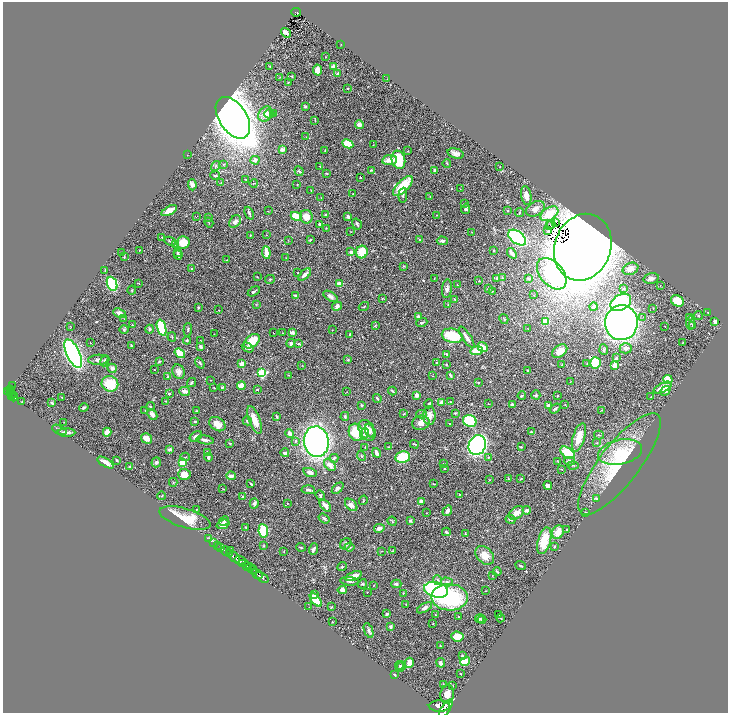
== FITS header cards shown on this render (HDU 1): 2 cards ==
NAXIS1  =                 1451
NAXIS2  =                 1422

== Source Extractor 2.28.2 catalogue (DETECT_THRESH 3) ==
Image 1451 x 1422 px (HDU 1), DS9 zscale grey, zoomed out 1/2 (1 PNG px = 2 x 2 image px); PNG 730 x 715 px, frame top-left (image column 2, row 1422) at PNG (3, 2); each listed source drawn as its Kron ellipse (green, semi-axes under 4 px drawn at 4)
Background 0.677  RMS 0.028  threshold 0.085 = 3 sigma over >= 5 px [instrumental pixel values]
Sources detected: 483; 34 cannot appear on this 1/2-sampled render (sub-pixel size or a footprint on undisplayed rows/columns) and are neither listed nor drawn; the other 449 listed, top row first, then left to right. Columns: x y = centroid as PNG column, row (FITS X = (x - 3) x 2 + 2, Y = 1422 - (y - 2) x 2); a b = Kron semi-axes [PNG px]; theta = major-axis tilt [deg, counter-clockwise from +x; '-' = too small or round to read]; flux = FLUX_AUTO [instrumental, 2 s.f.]
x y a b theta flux
296 12 5 3 - 110
286 33 5 3 - 30
341 44 2 1 - 1.4
326 57 2 2 - 2.1
270 66 3 2 - 2.7
333 66 3 2 - 49
318 70 5 4 - 41
337 74 3 3 - 11
292 76 3 2 - 4.3
280 77 3 3 - 3
387 79 2 2 - 2.1
288 82 3 2 - 3.2
347 88 2 2 - 3.9
305 107 4 4 - 6.8
274 113 3 2 - 3.1
265 114 8 6 51 55
269 114 5 4 - 10
233 118 23 14 -56 9800
315 120 3 2 - 3.5
359 125 4 4 - 30
306 137 2 1 - 1.6
348 144 6 4 -26 83
373 145 2 1 - 1.7
282 149 2 2 - 65
325 150 4 3 - 4.3
408 151 2 2 - 2.4
456 153 8 5 -15 28
187 155 2 1 - 1.5
255 160 4 4 - 21
389 160 7 5 7 43
398 160 9 6 -79 210
447 163 4 2 - 4.4
223 164 3 2 - 4.3
215 166 5 2 - 5.3
320 166 2 1 - 1.4
500 166 2 2 - 1.8
371 170 4 2 - 4.2
435 170 3 3 - 11
299 171 5 3 - 7.9
327 173 2 2 - 4.1
215 175 5 2 - 5.9
360 178 3 2 - 2
246 179 3 2 - 3
221 183 3 2 - 2.5
254 183 4 2 - 4
297 184 2 2 - 2.8
192 185 5 4 - 15
403 186 13 5 45 220
460 189 2 1 - 1.4
311 190 3 2 - 1.8
353 194 2 2 - 3.3
403 195 7 3 86 11
430 196 2 2 - 2.3
526 196 9 5 -80 35
321 198 3 2 - 1.8
464 204 3 2 - 3.4
466 209 5 4 - 17
535 209 10 7 31 28
169 211 8 4 28 51
268 211 2 1 - 1.4
508 211 3 3 - 5.1
519 212 4 2 - 3.8
249 213 7 2 -66 11
549 214 10 6 33 100
325 215 4 3 - 5
437 215 2 2 - 2.4
296 216 6 4 -25 130
196 217 2 1 - 1.5
209 217 3 2 - 2.4
306 217 7 6 - 50
348 217 3 3 - 18
235 221 7 5 52 20
209 222 5 2 - 2.6
556 222 2 1 - 1.8
320 224 4 3 - 8.8
357 224 6 3 -58 11
551 224 4 2 - 6.3
549 226 2 1 - 2
326 228 3 2 - 2.7
547 231 2 1 - 1.7
350 232 3 2 - 2
472 232 3 2 - 2.5
250 235 3 2 - 2.7
266 235 2 1 - 3.3
162 237 3 2 - 3.7
517 238 10 6 -37 890
288 240 2 2 - 3
310 240 4 3 - 5.1
420 240 4 3 - 9.6
170 241 6 3 -22 6.9
442 241 5 3 - 11
183 243 7 6 - 110
176 245 4 3 - 4.1
583 247 34 28 70 14000
140 250 2 2 - 2.7
493 250 3 2 - 4.1
122 252 2 2 - 2
177 252 3 2 - 6.7
351 252 3 3 - 17
362 252 6 6 - 110
266 253 7 2 -83 72
512 253 6 2 -50 31
178 255 5 3 - 14
124 257 3 2 - 3.2
286 258 2 1 - 1.7
226 260 2 2 - 3
404 266 4 3 - 4.1
191 269 3 2 - 4.8
630 269 8 6 22 44
105 270 3 2 - 3.3
298 272 2 2 - 4.6
552 274 18 11 -49 440
305 275 8 3 40 31
257 277 2 2 - 2.5
497 278 3 3 - 6.6
502 278 3 3 - 6.2
529 278 4 3 - 6.7
651 278 8 5 13 20
270 279 5 3 - 4.4
434 279 3 2 - 3.1
479 281 2 2 - 3.8
112 284 7 5 -66 570
139 284 3 1 - 1.5
339 284 2 2 - 120
457 285 4 2 - 2.8
660 286 2 1 - 1.4
447 289 9 5 84 19
488 289 3 2 - 8.7
624 289 3 2 - 3.3
132 290 4 3 - 5.4
254 291 7 2 32 8.1
492 291 2 2 - 3.2
295 295 3 2 - 5.3
534 295 2 2 - 3
330 296 8 4 -32 20
382 299 3 2 - 2.7
455 299 4 3 - 4.5
677 301 7 5 -31 150
621 302 11 7 30 370
448 304 3 2 - 2.4
256 305 3 2 - 3
337 306 5 4 - 25
198 307 3 2 - 4.6
364 307 5 2 - 4.5
593 307 4 3 - 12
653 308 2 2 - 2.6
219 310 2 1 - 1.3
708 312 2 1 - 2.5
119 313 7 4 -21 28
698 316 4 3 - 4.8
419 317 4 3 - 21
643 317 2 2 - 3.3
689 317 3 2 - 3.6
124 318 3 2 - 2.8
504 319 5 3 - 4.8
546 321 3 3 - 130
422 322 6 3 19 7.3
715 322 3 3 - 12
621 323 17 16 - 3300
691 323 7 2 -90 5.6
132 325 3 2 - 3
70 326 2 1 - 1.8
375 326 3 3 - 4
665 326 2 1 - 2.5
692 326 2 2 - 2.1
162 328 8 4 -73 270
149 329 4 3 - 7.9
528 329 3 2 - 3.7
124 330 5 3 - 6.7
188 330 7 3 85 6.4
332 330 2 1 - 2.4
292 332 2 2 - 67
274 333 2 2 - 3.6
282 333 2 2 - 3.7
214 334 3 2 - 1.6
350 335 3 2 - 6.2
452 336 11 7 -14 220
172 337 4 3 - 5.2
467 337 12 3 -56 35
187 340 4 3 - 5.8
200 341 2 1 - 1.7
252 341 9 5 39 100
683 342 2 2 - 1.6
90 343 2 1 - 1.9
291 343 4 4 - 9.2
299 344 4 2 - 5.7
131 346 3 2 - 7.7
201 347 3 2 - 13
483 347 5 4 - 76
248 348 6 4 -30 21
626 348 6 5 - 26
604 350 5 4 - 11
476 351 6 4 8 110
560 351 8 5 37 50
180 353 6 4 -39 110
73 354 15 6 -64 2100
446 354 3 2 - 9
616 358 4 4 - 11
98 360 10 5 3 23
348 360 4 3 - 5.1
105 361 5 4 - 15
159 361 3 2 - 5.7
436 362 3 2 - 3.1
200 363 6 3 -54 10
595 363 6 5 - 200
242 364 2 2 - 110
446 364 3 2 - 4.6
587 364 3 3 - 3.5
302 365 2 2 - 2
562 365 2 2 - 20
615 365 3 2 - 130
112 368 5 4 - 19
154 370 2 2 - 5.1
528 371 4 3 - 4.4
179 372 7 6 - 27
262 373 3 3 - 470
289 375 3 2 - 2.5
450 375 4 2 - 12
433 376 3 2 - 2.2
168 377 4 3 - 4.7
668 379 5 4 - 91
211 380 2 1 - 1.5
478 382 3 2 - 3.5
570 382 2 1 - 1.7
191 383 5 3 - 7.2
110 384 8 7 - 150
12 385 3 1 - 21
241 386 4 4 - 53
222 387 3 2 - 7.6
214 388 2 1 - 2.7
663 388 9 4 26 72
11 389 3 3 - 190
257 390 2 2 - 5
11 391 3 2 - 200
185 391 5 3 - 37
392 391 4 2 - 8.8
665 391 5 4 - 22
8 392 3 2 - 240
347 392 2 2 - 1.8
11 393 2 1 - 41
170 393 3 2 - 3.4
11 395 2 1 - 84
417 395 4 4 - 13
536 395 4 4 - 8.6
522 396 4 3 - 5.3
557 396 2 2 - 3.5
14 397 4 2 - 160
62 397 2 2 - 2.9
651 397 2 1 - 3
377 399 4 2 - 7.5
166 401 3 2 - 3.8
22 402 2 2 - 2.4
441 402 4 4 - 15
450 402 2 1 - 2.2
52 403 3 3 - 7.7
429 404 4 2 - 14
488 404 3 2 - 1.8
512 404 4 3 - 14
361 405 2 2 - 8.9
565 405 3 2 - 2.2
151 406 4 3 - 4.9
549 406 3 3 - 23
84 408 5 3 - 8.4
555 409 6 3 36 10
601 410 2 2 - 2
145 411 3 2 - 2.7
197 411 3 2 - 4.4
455 413 3 3 - 6.9
152 414 6 4 -47 20
404 414 3 2 - 5
422 414 5 3 - 8.1
345 416 4 3 - 6.5
429 416 9 6 -88 37
277 417 3 2 - 7.7
254 420 14 5 -69 72
195 421 3 2 - 8.3
247 421 5 4 - 8.2
470 421 7 6 - 280
64 422 3 2 - 1.6
421 423 9 7 11 36
450 423 4 2 - 3.9
217 424 9 6 -35 50
59 430 7 3 -24 8.3
367 430 11 7 -59 51
370 431 7 4 -68 24
107 432 4 4 - 49
356 432 8 7 - 130
531 432 2 2 - 3.9
66 433 9 2 0 16
290 433 4 3 - 32
365 434 5 3 - 7.8
599 435 5 2 - 3.5
196 436 7 4 32 22
579 437 15 6 73 71
147 438 6 5 - 36
205 440 9 3 -8 18
295 441 3 3 - 5.6
316 442 15 12 -83 2200
230 443 3 2 - 6.9
597 443 3 2 - 2.3
414 444 4 2 - 5.2
477 445 10 8 68 1500
365 447 3 2 - 3.2
389 447 3 3 - 2.9
521 447 3 2 - 2.7
170 449 3 3 - 15
207 452 3 2 - 5.9
620 452 22 12 12 150
285 453 4 3 - 18
376 453 5 2 - 27
567 453 8 5 -33 120
361 456 5 3 - 6.5
185 457 5 2 - 5.7
208 457 4 3 - 11
403 457 7 5 9 190
488 457 3 3 - 4.7
334 458 4 3 - 10
117 460 3 2 - 5.4
569 461 5 3 - 21
156 462 5 4 - 11
182 462 3 3 - 100
558 462 3 2 - 3.4
105 463 9 3 -30 36
444 464 2 2 - 4.7
619 464 62 20 52 410
330 465 7 5 -48 37
573 465 6 3 -4 4.9
129 467 3 2 - 5.9
444 468 2 2 - 2.6
562 469 3 2 - 3
310 472 7 4 -17 20
184 474 6 5 - 55
231 476 4 2 - 42
521 478 3 2 - 2.5
508 479 2 2 - 13
489 480 2 2 - 2.3
173 482 4 3 - 4.7
251 484 4 2 - 7.5
433 484 3 2 - 3.3
548 485 4 3 - 21
338 488 7 4 43 13
223 489 2 2 - 3.1
308 490 7 3 -4 12
459 494 4 2 - 4.8
320 495 5 3 - 6.6
162 496 4 3 - 4.4
243 496 2 2 - 18
596 499 4 4 - 6.1
363 500 5 3 - 4.3
421 501 3 2 - 34
254 503 5 4 - 18
287 503 3 2 - 2.3
325 505 7 4 -49 35
351 505 7 5 -45 36
197 509 3 2 - 4.3
527 510 4 3 - 21
447 511 5 3 - 20
585 512 3 2 - 2.8
427 513 3 2 - 2.1
516 513 8 5 36 35
185 518 26 9 -16 140
324 519 6 3 -36 10
510 519 5 3 - 14
410 520 3 3 - 12
224 521 5 3 - 10
392 521 5 2 - 4.4
223 524 6 4 20 60
246 527 2 2 - 5.8
379 528 5 4 - 21
567 529 2 2 - 4.8
263 531 6 5 - 180
446 532 4 2 - 13
558 532 7 5 60 69
466 534 3 2 - 4.2
208 539 3 2 - 9.5
544 541 14 6 74 140
213 542 3 2 - 56
346 544 6 5 - 15
218 545 2 2 - 67
264 546 2 2 - 7.9
554 546 3 3 - 6
301 547 5 2 - 4.8
349 547 5 4 - 9.8
221 548 3 2 - 150
313 549 6 3 68 18
226 551 5 2 - 790
230 551 2 1 - 21
284 551 3 2 - 2
382 551 3 2 - 2
392 551 4 2 - 3.2
229 554 2 2 - 260
485 555 11 7 -42 62
234 557 6 3 -41 1700
240 560 6 3 -16 680
242 563 3 2 - 210
521 566 5 2 - 6.3
247 567 4 3 - 410
342 567 5 4 - 6.8
250 568 4 1 - 280
253 569 4 2 - 330
497 572 4 2 - 6.6
257 574 6 2 -33 670
354 576 8 4 21 61
492 576 2 2 - 1.6
262 577 7 3 -36 950
437 580 5 3 - 11
350 581 9 3 -5 15
447 582 6 4 -14 15
362 584 5 3 - 5.8
396 584 5 4 - 12
374 585 3 2 - 2.4
342 590 4 4 - 21
436 590 12 7 -13 990
485 591 2 2 - 2.5
367 592 2 1 - 2.5
403 593 2 1 - 4.1
314 595 3 2 - 13
449 597 18 13 -2 540
316 600 8 4 -50 160
406 604 2 2 - 4.7
309 607 2 1 - 1.7
332 607 4 2 - 3.6
425 608 8 4 30 16
387 614 4 3 - 11
435 614 2 2 - 2.1
499 615 2 2 - 2.5
459 617 3 2 - 3
501 618 4 3 - 4
479 619 4 3 - 5.3
482 620 4 3 - 7.4
332 622 2 2 - 2
433 623 2 2 - 5.9
390 626 4 3 - 11
369 630 8 4 -69 14
457 636 6 5 - 60
440 646 2 2 - 6.1
462 656 4 4 - 6.6
465 661 5 3 - 82
409 663 5 3 - 53
441 663 5 3 - 16
399 665 4 3 - 5.9
401 667 5 3 - 8.3
460 674 2 1 - 3
394 675 3 2 - 5.6
443 684 3 2 - 2.5
453 686 3 2 - 2.9
447 694 9 6 80 49
439 706 10 5 0 3500
446 708 10 4 55 2900
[34 sub-pixel or undisplayed-footprint detections neither listed nor drawn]